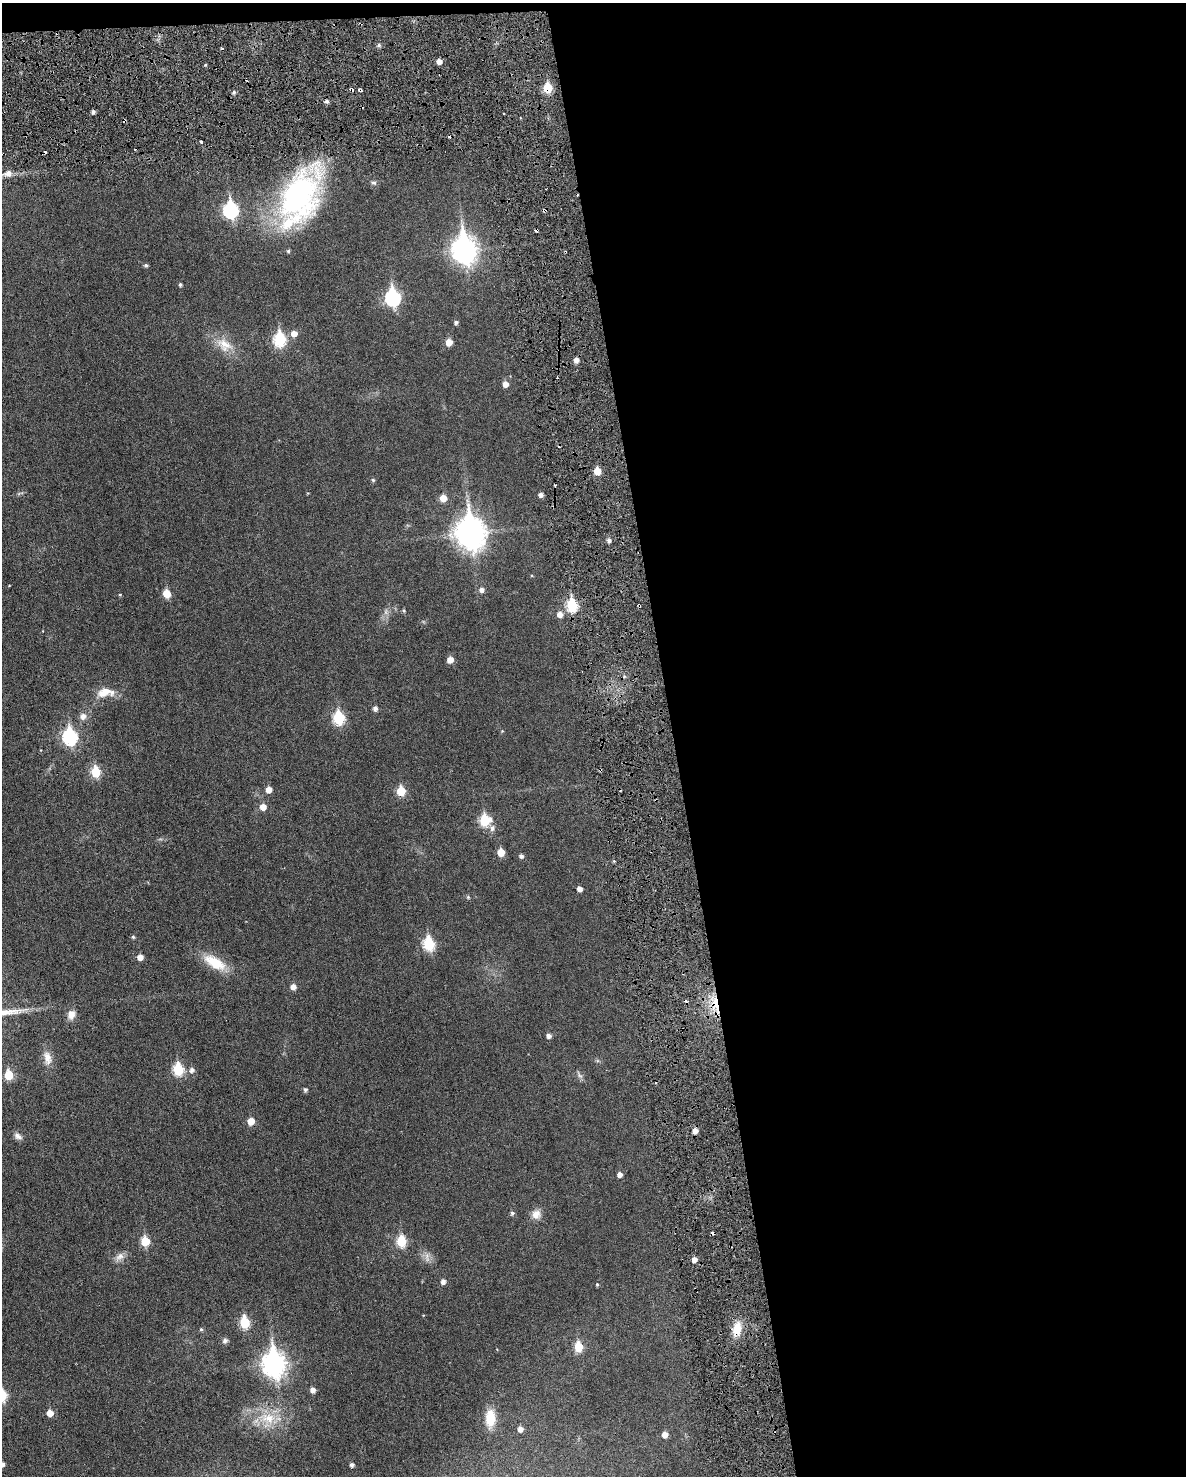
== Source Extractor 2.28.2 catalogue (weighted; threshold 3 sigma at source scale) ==
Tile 4 of 4 x 3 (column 4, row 1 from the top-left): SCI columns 3584-4767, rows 3109-4582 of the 4786 x 4824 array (HDU 1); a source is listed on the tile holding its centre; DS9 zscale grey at full resolution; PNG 1188 x 1478 px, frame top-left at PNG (2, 3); no overlay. Shown black and unused: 44% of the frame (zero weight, under 3 of 6 exposures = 1% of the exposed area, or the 3 px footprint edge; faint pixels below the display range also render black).
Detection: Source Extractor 2.28.2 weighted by HDU 2 'WHT'; one run over the whole footprint, this tile lists its part. Background 0.0355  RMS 0.0047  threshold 0.019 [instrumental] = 3 sigma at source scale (4.09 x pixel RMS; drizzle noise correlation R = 1.36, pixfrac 0.8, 0.05/0.05 arcsec/px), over >= 5 px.
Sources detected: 114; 1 too faint to see at this stretch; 9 cosmic-ray / hot-pixel residue — not listed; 3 inside a brighter listed object's ellipse — not listed separately; the other 101 listed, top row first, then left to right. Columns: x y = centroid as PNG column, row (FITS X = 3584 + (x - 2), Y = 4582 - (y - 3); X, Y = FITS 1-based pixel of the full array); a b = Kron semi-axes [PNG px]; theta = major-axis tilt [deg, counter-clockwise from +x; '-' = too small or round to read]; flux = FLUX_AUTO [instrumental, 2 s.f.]
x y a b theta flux
379 45 6 5 - 0.91
439 61 5 5 - 2.4
548 88 6 5 - 16
351 89 4 3 - 0.85
360 90 4 3 - 1.7
234 92 5 5 - 0.91
326 101 6 5 - 0.98
93 111 4 4 - 1.2
504 113 3 2 - 0.42
201 142 3 3 - 0.74
8 173 10 8 14 2.5
373 183 9 6 -28 1
299 196 65 40 64 91
231 210 8 7 - 71
544 210 5 5 - 0.68
464 250 12 9 -84 340
146 265 5 4 - 0.81
180 285 4 4 - 0.74
393 298 9 7 -85 73
456 322 5 4 - 0.94
294 334 6 6 - 3.6
280 339 8 6 -88 40
449 342 6 5 - 5
224 345 27 17 -32 9
576 360 5 5 - 2.1
505 384 6 5 - 2.9
597 471 6 5 - 6.8
373 480 5 4 - 0.64
308 493 4 3 - 0.29
541 495 5 4 - 1.7
443 498 6 6 - 5.1
470 532 12 10 -80 580
609 540 5 4 - 1.5
532 576 5 3 - 0.35
9 586 4 3 - 0.26
481 590 6 6 - 1.8
167 593 6 5 - 8.5
120 595 4 4 - 0.39
572 605 7 6 - 31
404 611 5 5 - 0.6
386 612 9 7 89 1.7
560 614 6 6 - 2.6
450 660 6 5 - 4.1
104 692 20 12 16 6.2
375 708 6 5 - 1.4
83 716 7 7 - 2.5
339 718 7 6 - 35
502 731 4 4 - 0.37
70 737 8 7 - 69
600 770 4 4 - 0.43
95 772 6 5 - 19
269 790 5 5 - 3.9
401 791 6 5 - 12
263 807 6 6 - 4.1
485 820 7 6 - 25
492 828 8 7 - 1.7
501 852 5 5 - 6.9
521 856 5 5 - 1.2
580 889 5 4 - 2.2
468 897 6 5 - 0.57
133 937 5 4 - 0.63
429 944 7 6 - 35
140 957 5 5 - 2.8
215 962 31 13 -31 12
293 987 6 5 - 2.6
715 1004 25 10 -77 9.9
71 1015 13 10 62 3.2
548 1036 5 5 - 1.5
47 1058 21 11 -79 4.5
178 1069 7 6 - 27
192 1070 6 6 - 1.7
9 1075 6 5 - 14
579 1075 13 5 -55 1.2
305 1090 6 5 - 0.83
251 1121 6 5 - 5.6
695 1131 5 4 - 2.8
18 1136 11 7 -38 1.9
619 1174 5 5 - 2.3
512 1213 5 5 - 0.94
536 1214 12 12 - 3.6
145 1241 6 5 - 14
401 1241 7 5 -87 21
119 1257 14 9 46 2.7
427 1257 15 7 -86 2.3
694 1259 5 5 - 2.5
443 1281 5 5 - 1.8
597 1284 4 3 - 0.51
244 1322 7 5 -82 23
201 1329 5 5 - 0.6
737 1329 19 11 77 7.1
225 1340 7 6 - 1.2
578 1347 6 5 - 15
274 1364 11 8 -83 310
313 1390 5 5 - 2.2
50 1413 5 5 - 5
490 1418 22 11 88 8
267 1419 27 23 -5 15
520 1429 5 5 - 2.2
665 1435 6 5 - 2.8
3 1464 5 5 - 1.2
352 1465 4 4 - 1.2
Overlapping masked pixels (flux is a lower limit): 7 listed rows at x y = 548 88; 351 89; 360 90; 544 210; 600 770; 715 1004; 737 1329
Isophote crosses this tile's border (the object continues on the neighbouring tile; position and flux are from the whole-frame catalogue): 1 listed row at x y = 3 1464